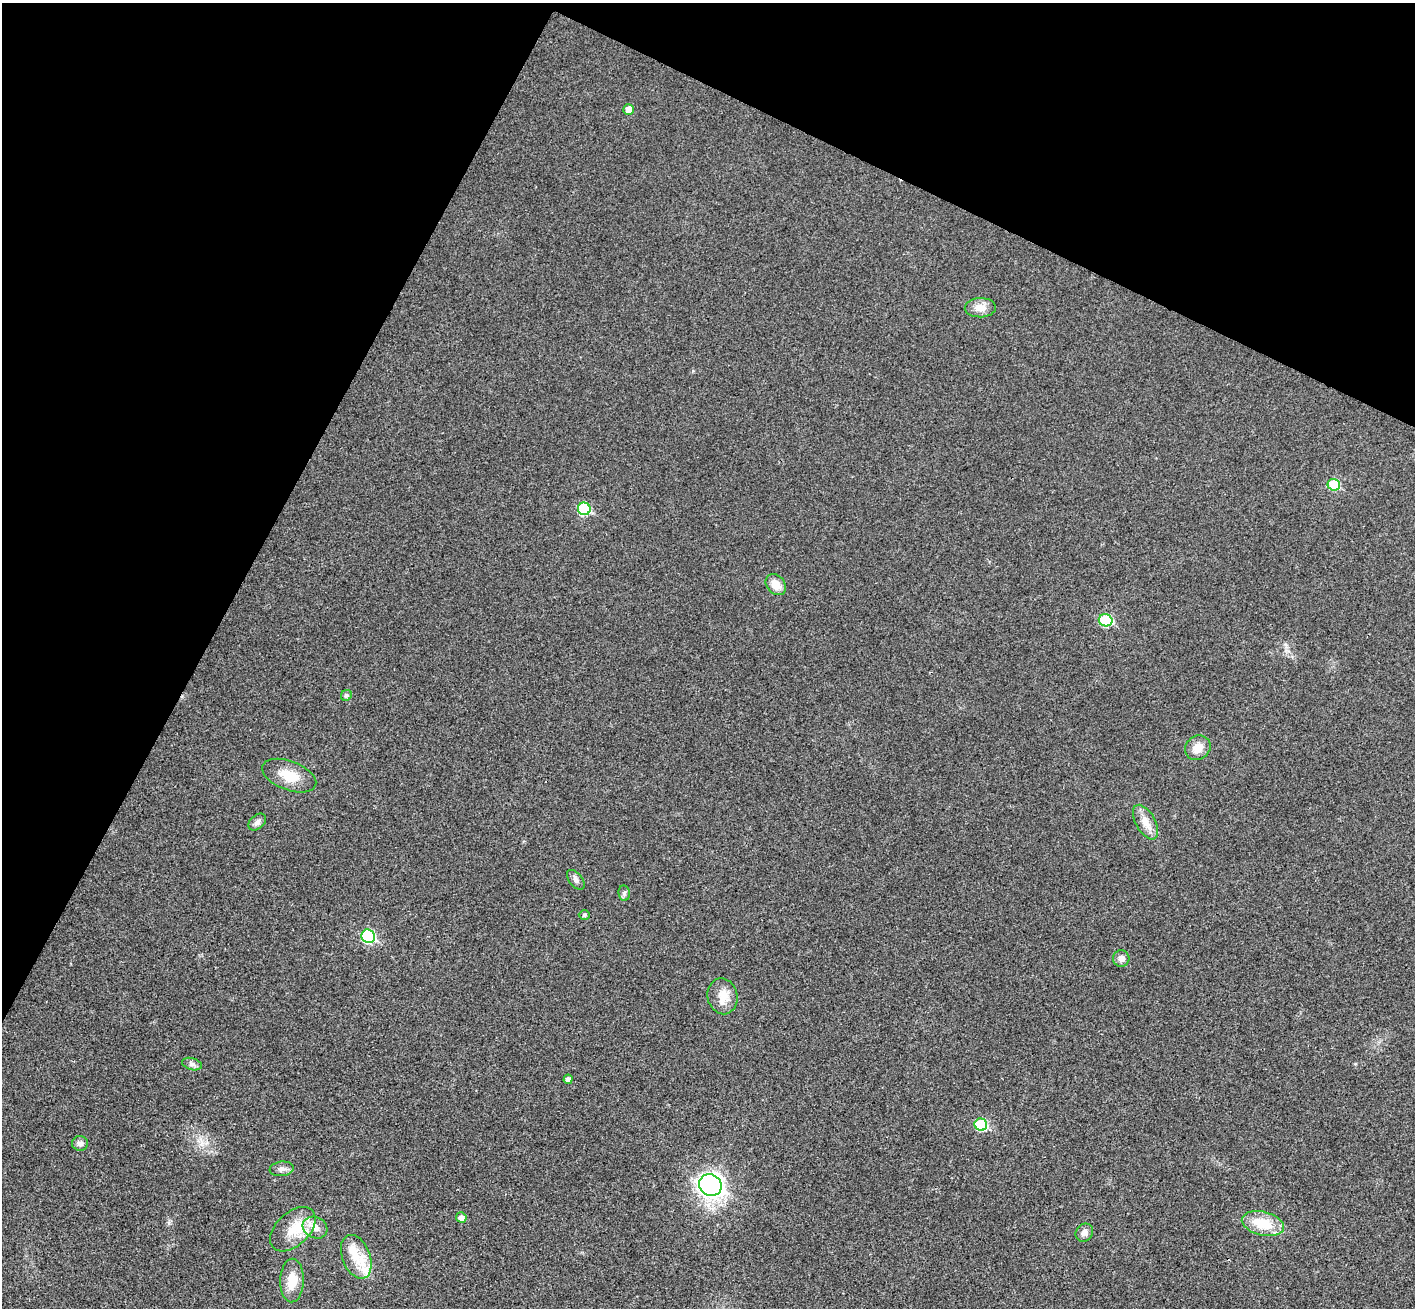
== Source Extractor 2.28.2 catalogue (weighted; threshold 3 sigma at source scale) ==
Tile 2 of 4 x 4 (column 2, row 1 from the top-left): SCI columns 1446-2858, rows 4247-5552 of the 5714 x 5748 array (HDU 1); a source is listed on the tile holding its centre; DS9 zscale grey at full resolution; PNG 1417 x 1310 px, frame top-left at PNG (2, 3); each listed source drawn as its Kron ellipse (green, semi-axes under 4 px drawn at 4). Shown black and unused: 25% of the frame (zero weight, under 3 of 4 exposures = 6% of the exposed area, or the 3 px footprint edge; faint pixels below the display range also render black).
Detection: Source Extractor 2.28.2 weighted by HDU 2 'WHT'; one run over the whole footprint, this tile lists its part. Background 0.0363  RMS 0.0067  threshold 0.03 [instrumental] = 3 sigma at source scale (4.5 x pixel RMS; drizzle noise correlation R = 1.50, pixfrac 1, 0.05/0.05 arcsec/px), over >= 5 px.
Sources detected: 32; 2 inside a brighter listed object's ellipse — not listed separately; the other 30 listed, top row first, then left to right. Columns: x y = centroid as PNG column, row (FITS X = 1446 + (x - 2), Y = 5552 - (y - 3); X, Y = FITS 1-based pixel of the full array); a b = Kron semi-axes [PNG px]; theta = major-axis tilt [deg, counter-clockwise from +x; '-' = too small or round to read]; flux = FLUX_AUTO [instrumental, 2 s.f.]
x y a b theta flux
629 110 5 5 - 5.3
980 308 15 9 1 6.6
1334 485 6 5 - 27
584 509 6 6 - 40
776 585 11 9 -49 7.7
1106 620 7 6 - 35
346 695 5 5 - 1.7
1198 748 13 11 38 7.2
289 776 28 14 -21 14
257 822 10 6 43 2.6
1146 822 19 9 -61 6.8
576 880 11 6 -51 2.4
624 893 8 5 -81 1.6
584 915 6 5 - 1.1
368 936 7 6 - 63
1121 958 8 8 - 3.5
723 996 18 15 -78 8.9
192 1064 10 6 -15 2.2
568 1079 5 4 - 3.1
981 1125 6 6 - 38
80 1143 8 7 - 2.4
282 1169 12 7 7 2.8
710 1185 11 10 - 290
461 1217 5 5 - 3.5
1263 1224 21 12 -14 19
315 1228 13 10 -28 6.1
293 1229 27 16 43 16
1084 1233 9 8 - 3.3
356 1257 23 14 -68 15
292 1281 22 12 88 13